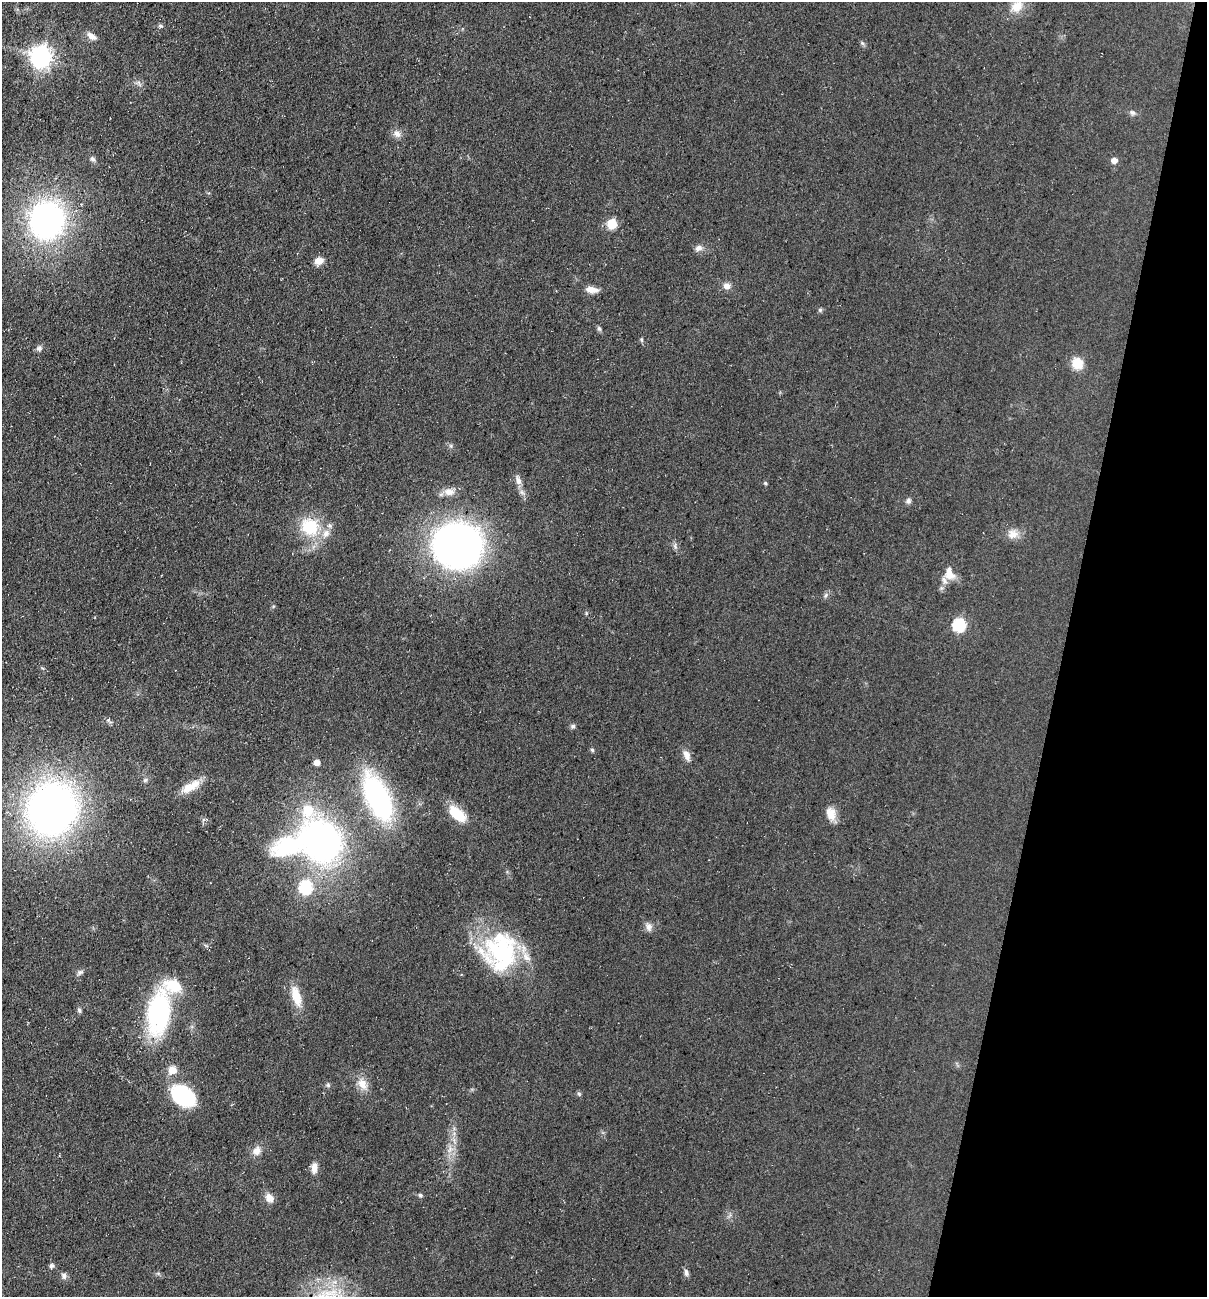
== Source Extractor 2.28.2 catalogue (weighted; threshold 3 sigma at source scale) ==
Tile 8 of 4 x 4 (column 4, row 2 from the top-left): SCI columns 3796-5000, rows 2592-3886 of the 5254 x 5198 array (HDU 1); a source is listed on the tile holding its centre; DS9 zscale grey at full resolution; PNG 1209 x 1299 px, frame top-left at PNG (2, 2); no overlay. Shown black and unused: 12% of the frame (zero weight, under 3 of 5 exposures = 3% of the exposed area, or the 3 px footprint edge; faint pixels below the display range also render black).
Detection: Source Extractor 2.28.2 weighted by HDU 2 'WHT'; one run over the whole footprint, this tile lists its part. Background 0.0903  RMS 0.0087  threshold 0.039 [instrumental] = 3 sigma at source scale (4.5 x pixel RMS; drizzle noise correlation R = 1.50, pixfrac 1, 0.05/0.05 arcsec/px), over >= 5 px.
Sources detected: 70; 1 inside a brighter object's white glare — not listed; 3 inside a brighter listed object's ellipse — not listed separately; the other 66 listed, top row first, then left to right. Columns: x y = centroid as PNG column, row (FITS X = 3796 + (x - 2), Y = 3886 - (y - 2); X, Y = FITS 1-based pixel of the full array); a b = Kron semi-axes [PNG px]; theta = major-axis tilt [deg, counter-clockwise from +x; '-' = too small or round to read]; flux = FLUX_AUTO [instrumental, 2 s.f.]
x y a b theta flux
1017 6 19 14 38 13
160 26 7 5 -19 1.5
92 36 12 7 -37 5.4
862 43 7 4 -45 1.6
41 57 8 8 - 550
139 83 10 4 -57 2.1
1132 112 8 6 -30 2.4
397 134 12 9 -58 4.8
93 159 8 6 -48 2.4
1114 160 6 5 - 5.5
47 220 31 27 74 250
612 224 6 6 - 40
699 248 10 8 22 4.1
319 261 11 8 19 6.5
727 286 8 8 - 5.2
592 290 15 7 -7 7
820 310 6 5 - 1.4
599 329 8 5 -62 1.6
641 340 7 4 -71 1.3
39 348 8 7 - 2.7
1077 363 12 11 - 16
451 446 6 4 -72 1.4
518 480 14 7 -71 5.3
765 483 5 5 - 1.2
449 492 16 10 -5 7.5
908 501 7 7 - 2.6
310 526 24 22 -28 39
1013 534 15 13 1 8.3
457 545 40 37 0 420
675 545 9 6 86 2.4
949 574 18 13 -70 11
826 595 8 5 61 2.2
959 624 7 6 - 100
109 720 9 6 -75 1.9
573 726 6 6 - 1.9
592 750 6 4 -47 1.4
687 755 16 8 -68 5.5
317 762 5 5 - 7
145 780 6 6 - 1.7
190 787 26 9 30 14
378 797 50 23 -66 140
52 809 42 38 64 490
457 814 21 10 -42 25
831 814 17 12 -72 9.7
320 841 39 33 -40 300
306 887 7 6 - 110
648 927 12 8 -77 4.1
501 951 46 45 - 100
80 972 9 6 32 2.3
173 986 23 14 -17 28
296 996 26 10 -74 17
79 1010 7 5 -79 1.7
158 1013 33 17 82 150
172 1070 12 11 - 7.4
363 1084 17 12 -51 9.7
328 1085 6 5 - 1.5
579 1094 6 4 -46 1.3
183 1096 20 15 -38 78
450 1149 10 4 59 3.8
257 1151 13 10 62 6.6
314 1168 14 7 86 5.9
420 1195 6 5 - 1.6
269 1198 11 9 -49 6.9
51 1266 7 6 - 2
686 1272 10 6 -75 2.6
64 1276 8 7 - 3.1